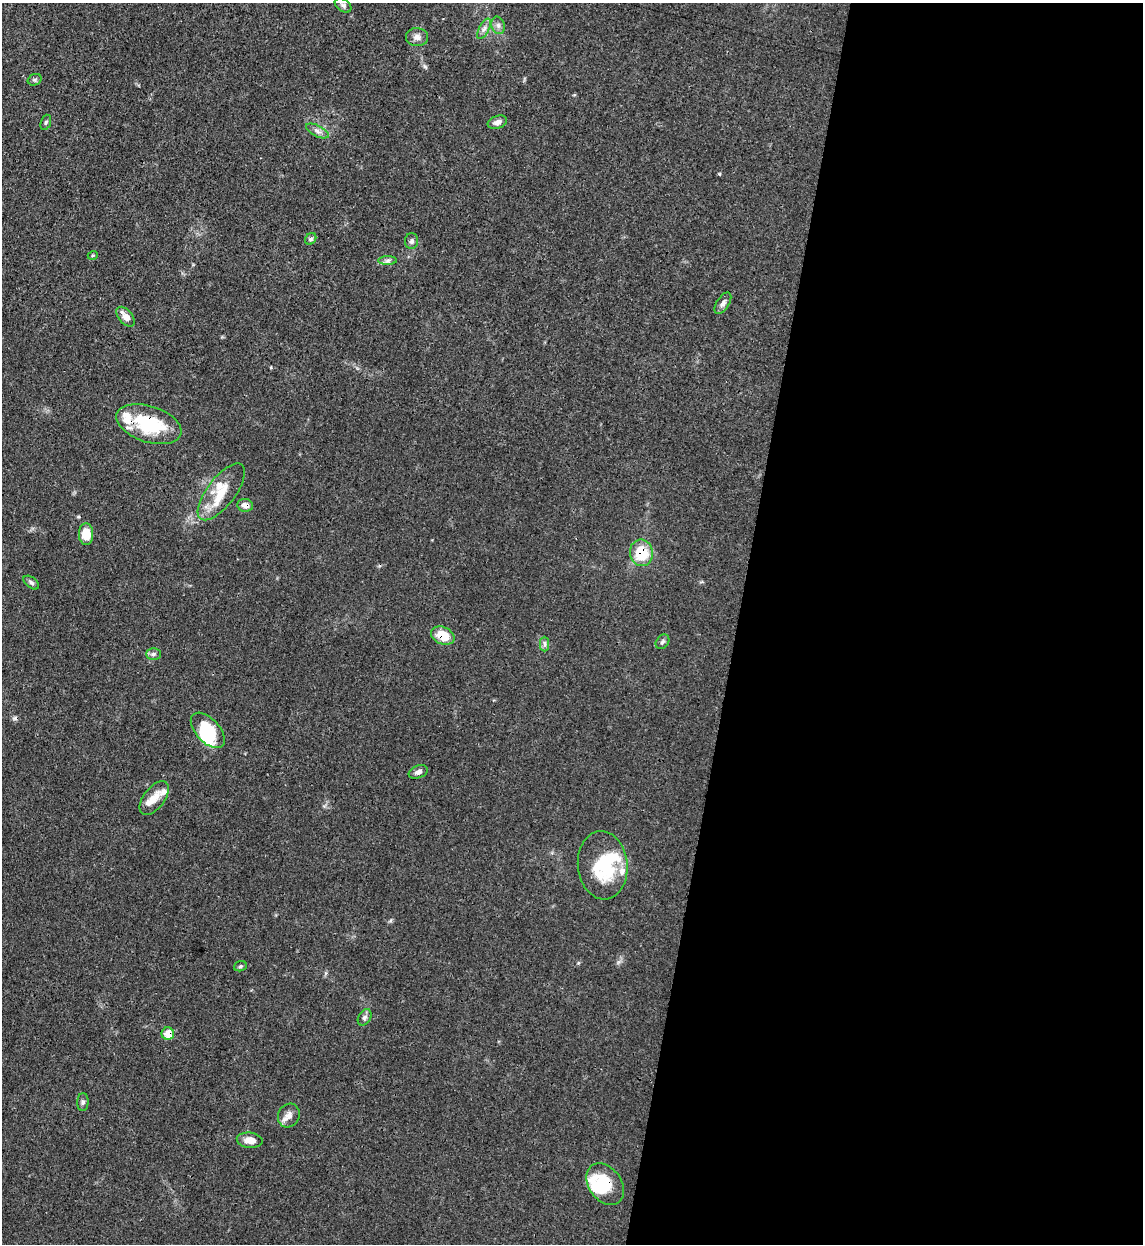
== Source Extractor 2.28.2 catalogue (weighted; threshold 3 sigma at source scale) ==
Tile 12 of 4 x 4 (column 4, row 3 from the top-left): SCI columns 3751-4891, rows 1266-2507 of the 5101 x 5011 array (HDU 1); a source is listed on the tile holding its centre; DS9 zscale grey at full resolution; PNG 1145 x 1246 px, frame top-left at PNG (2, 3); each listed source drawn as its Kron ellipse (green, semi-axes under 4 px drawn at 4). Shown black and unused: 36% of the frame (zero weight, under 3 of 4 exposures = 7% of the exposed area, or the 3 px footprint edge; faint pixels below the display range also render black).
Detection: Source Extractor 2.28.2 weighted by HDU 2 'WHT'; one run over the whole footprint, this tile lists its part. Background 0.0171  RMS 0.0027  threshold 0.0122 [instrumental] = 3 sigma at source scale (4.5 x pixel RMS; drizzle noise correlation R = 1.50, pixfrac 1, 0.05/0.05 arcsec/px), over >= 5 px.
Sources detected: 46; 3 inside a brighter object's white glare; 1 cosmic-ray / hot-pixel residue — neither listed nor drawn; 7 inside a brighter listed object's ellipse — not listed separately; the other 35 listed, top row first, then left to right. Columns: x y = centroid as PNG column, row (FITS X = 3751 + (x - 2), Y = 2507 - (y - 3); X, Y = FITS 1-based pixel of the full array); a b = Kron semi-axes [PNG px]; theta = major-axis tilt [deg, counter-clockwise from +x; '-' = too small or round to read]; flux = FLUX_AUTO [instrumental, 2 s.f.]
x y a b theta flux
343 5 9 6 -36 0.75
498 25 9 6 -75 1.1
484 29 11 5 63 1.2
417 37 11 9 -5 1.6
35 80 7 5 19 0.51
46 122 8 5 70 0.5
497 122 10 6 20 1.5
317 131 12 5 -26 1.1
311 239 6 5 - 0.62
412 241 8 6 88 0.8
93 255 5 3 - 0.25
388 261 9 4 1 0.71
723 303 12 6 57 1.2
126 317 11 6 -49 2.3
149 424 33 18 -18 18
221 492 34 14 52 6.6
245 505 8 6 -9 1.6
86 534 10 7 -89 5.8
641 553 13 11 -80 10
31 583 9 5 -37 0.67
443 636 12 8 -24 6.1
662 642 8 6 50 0.66
544 644 7 4 -90 0.66
154 654 7 5 1 0.78
208 730 21 12 -47 10
418 772 10 6 22 1.2
154 798 20 10 53 3.3
603 865 34 25 -84 17
240 966 6 5 - 0.44
365 1017 9 6 58 0.79
168 1034 6 6 - 3.6
83 1102 9 5 89 0.64
289 1116 12 10 61 1.9
250 1140 13 7 -6 2.6
605 1184 23 16 -54 11
Overlapping masked pixels (flux is a lower limit): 6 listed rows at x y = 149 424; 245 505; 641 553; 443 636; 168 1034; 605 1184